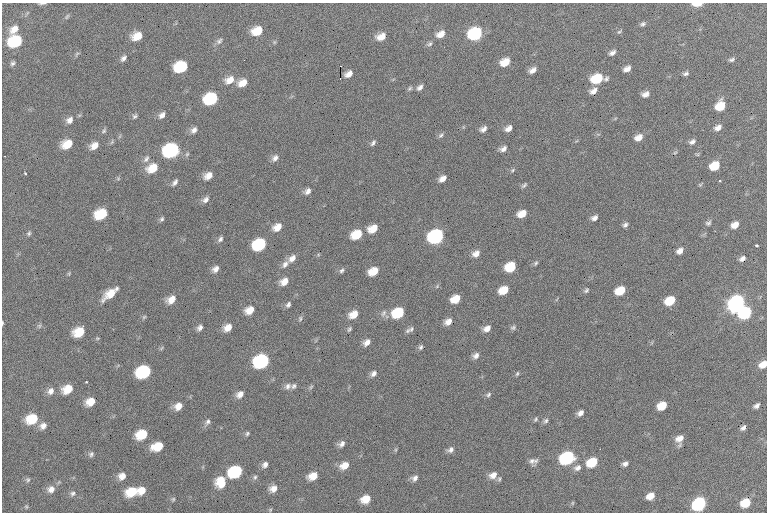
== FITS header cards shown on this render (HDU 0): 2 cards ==
NAXIS1  =                  765 / Axis length
NAXIS2  =                  510 / Axis length

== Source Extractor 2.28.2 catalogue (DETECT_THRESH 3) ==
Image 765 x 510 px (HDU 0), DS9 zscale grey, 1 PNG px = 1 image px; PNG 769 x 514 px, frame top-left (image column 1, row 510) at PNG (2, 3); no overlay
Background 2940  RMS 36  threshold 109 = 3 sigma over >= 5 px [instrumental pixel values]
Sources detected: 183; all 183 listed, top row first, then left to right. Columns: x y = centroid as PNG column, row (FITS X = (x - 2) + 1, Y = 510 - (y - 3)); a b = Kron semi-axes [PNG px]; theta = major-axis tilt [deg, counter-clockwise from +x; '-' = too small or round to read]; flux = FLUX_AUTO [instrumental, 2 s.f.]
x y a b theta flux
42 3 8 2 3 4100
697 4 7 3 1 41000
67 16 8 4 62 3500
643 24 7 5 14 5700
14 29 11 8 50 22000
257 31 10 8 21 50000
619 32 7 4 29 3600
441 34 10 7 31 22000
475 34 10 8 23 260000
137 36 9 7 24 39000
381 37 10 7 20 25000
16 41 11 8 19 140000
219 41 10 6 46 7900
430 44 7 5 39 5300
612 53 8 5 33 9300
77 54 9 3 45 3600
123 58 8 5 47 8200
244 60 2 2 - 6600
732 60 7 4 13 5600
505 62 9 7 27 40000
12 63 7 6 - 5800
340 66 2 2 - 16000
181 67 10 8 20 130000
627 69 7 5 30 13000
532 70 9 6 31 14000
349 74 7 5 33 16000
686 74 7 5 9 6000
340 79 2 2 - 2500
597 79 10 7 14 87000
606 79 7 5 33 5600
229 80 12 8 28 28000
242 83 10 7 26 28000
420 87 8 6 43 9000
410 88 7 5 45 4600
593 91 9 6 33 15000
645 94 7 5 22 13000
211 99 10 8 20 170000
720 106 8 7 - 59000
162 115 9 6 48 11000
135 116 7 5 49 5100
69 120 10 7 43 14000
508 128 8 6 40 13000
718 128 9 6 30 14000
483 129 8 6 31 10000
194 130 9 6 46 11000
104 131 8 5 46 4800
441 135 8 6 51 5800
638 138 9 6 26 19000
692 142 8 5 30 8300
373 143 8 4 54 5800
67 144 11 7 26 46000
94 146 9 7 36 23000
503 149 9 6 26 11000
171 151 11 8 20 370000
275 158 9 7 49 11000
146 159 11 6 54 9700
714 166 8 6 30 64000
152 168 11 8 28 46000
513 170 7 5 29 3800
25 174 3 2 - 2900
208 176 9 7 34 22000
118 179 6 4 19 3200
442 179 8 5 37 15000
175 182 9 5 52 7800
524 185 8 4 44 4700
308 191 9 7 40 11000
206 200 9 7 40 11000
101 214 10 8 23 88000
522 214 8 6 22 30000
594 218 8 5 30 9400
162 219 7 5 53 4900
708 223 8 6 21 6200
625 225 7 5 40 6700
735 225 8 6 34 21000
277 227 10 7 35 24000
373 229 10 7 29 36000
29 233 7 5 66 4800
357 235 9 7 29 61000
436 236 10 8 25 480000
220 239 8 5 52 6600
259 244 10 8 26 180000
757 245 3 3 - 3600
680 251 7 5 36 13000
476 254 9 7 36 16000
292 258 10 7 45 16000
742 259 7 4 35 8300
536 263 7 5 53 4500
285 264 11 7 58 12000
510 267 9 7 30 68000
215 269 8 6 44 13000
342 270 7 5 44 5500
373 271 8 6 28 42000
69 273 6 4 47 3000
284 281 9 7 31 23000
504 290 9 6 26 42000
586 290 7 5 54 4900
620 291 8 6 28 58000
110 294 16 7 38 45000
455 299 8 6 29 39000
171 300 10 7 41 24000
670 301 8 6 30 75000
736 303 9 7 37 940000
288 304 8 6 58 6700
250 310 9 7 30 28000
384 313 11 6 58 8100
398 313 9 7 27 110000
745 313 9 7 30 260000
354 314 9 7 32 31000
144 317 6 4 44 3400
300 319 7 5 75 4700
448 322 8 6 35 17000
2 323 5 2 - 2800
39 326 7 6 - 4700
228 327 9 7 36 23000
200 328 7 6 - 8700
487 328 9 6 32 15000
513 328 8 6 22 5300
349 329 7 5 54 4200
411 329 10 6 52 7500
79 332 10 7 27 61000
367 342 9 6 45 14000
421 347 6 5 - 5300
476 356 8 7 - 11000
262 361 10 8 23 380000
763 364 8 6 34 28000
144 372 11 8 21 230000
374 373 8 6 47 9700
517 374 6 4 63 3600
86 382 3 3 - 3000
288 386 9 8 - 12000
294 386 8 6 45 6800
311 387 7 4 46 3600
68 389 11 8 31 41000
51 391 10 8 53 14000
240 394 9 7 40 16000
488 395 8 6 35 5200
91 402 9 7 26 35000
178 406 8 7 - 22000
662 406 8 6 30 53000
756 406 7 4 37 8000
580 413 7 5 35 11000
32 419 11 8 19 73000
535 419 6 4 62 3800
546 421 7 5 38 5400
208 422 9 6 63 7100
43 426 9 8 - 14000
743 428 6 4 40 7300
142 434 9 7 24 72000
247 434 6 5 - 4300
679 439 10 7 77 19000
342 444 8 6 42 11000
158 446 10 7 16 52000
451 450 9 6 34 9200
91 454 7 6 - 6200
567 458 10 7 26 380000
532 461 9 8 - 10000
592 462 9 6 30 86000
625 464 6 5 - 8400
265 465 7 6 - 9700
344 465 10 7 25 27000
577 468 10 7 29 12000
236 472 10 8 23 210000
493 475 9 7 29 19000
122 476 8 7 - 19000
313 476 9 6 25 31000
255 477 7 5 74 4800
415 478 8 6 31 9700
499 479 8 5 81 4200
28 480 7 6 - 5400
221 482 12 10 87 52000
51 489 9 8 - 17000
273 489 8 7 - 19000
142 490 7 6 - 28000
132 492 10 8 19 68000
73 493 8 6 15 7600
650 496 8 6 32 26000
173 499 5 4 - 3300
366 499 8 7 - 35000
572 503 6 3 89 2300
745 503 8 6 29 61000
699 504 9 7 34 410000
26 507 6 5 - 3400
270 510 6 3 72 2400
At the frame edge (FLAGS 8, measured only in part): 4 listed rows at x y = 42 3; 697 4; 2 323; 763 364